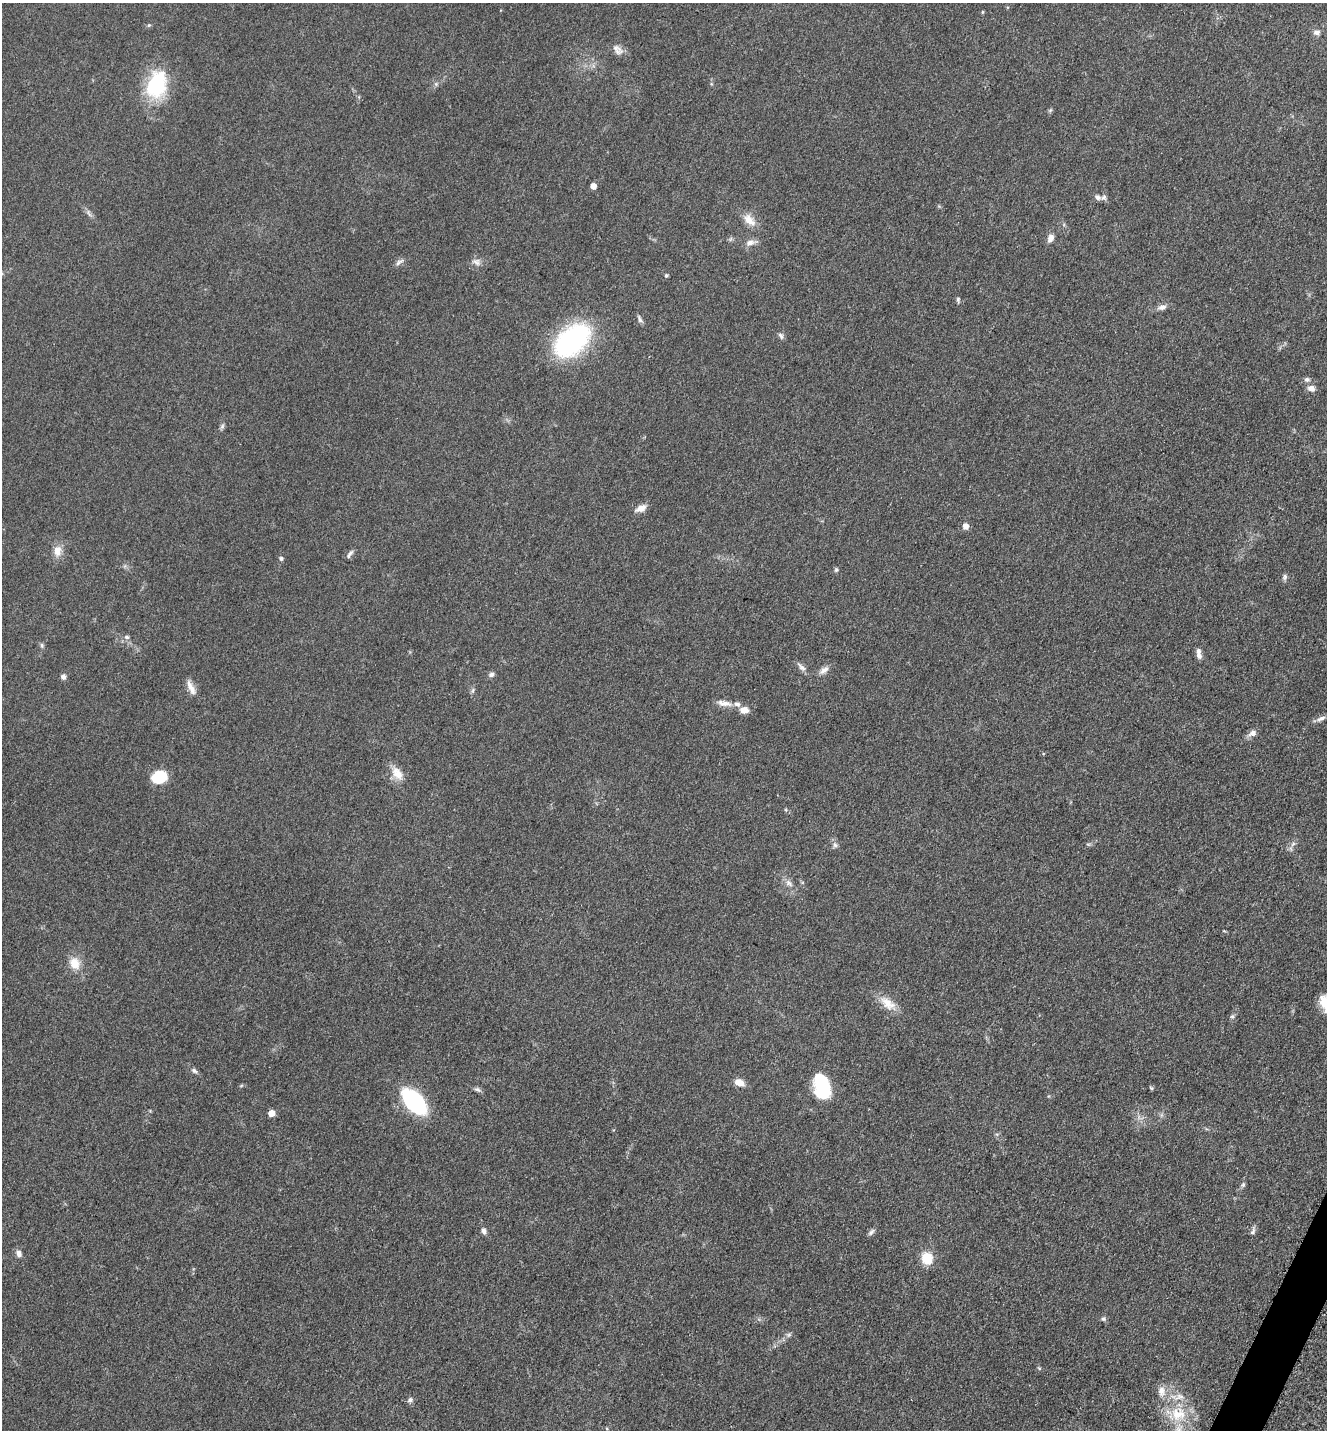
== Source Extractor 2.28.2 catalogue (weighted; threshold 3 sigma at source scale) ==
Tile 6 of 4 x 4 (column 2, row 2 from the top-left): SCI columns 1623-2947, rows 2900-4327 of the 5806 x 5775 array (HDU 1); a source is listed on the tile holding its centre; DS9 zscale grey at full resolution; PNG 1329 x 1432 px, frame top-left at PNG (2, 3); no overlay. Shown black and unused: <1% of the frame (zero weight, under 3 of 5 exposures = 4% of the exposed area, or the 3 px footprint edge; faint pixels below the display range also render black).
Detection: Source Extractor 2.28.2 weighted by HDU 2 'WHT'; one run over the whole footprint, this tile lists its part. Background 0.0636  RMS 0.006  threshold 0.0271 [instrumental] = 3 sigma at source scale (4.5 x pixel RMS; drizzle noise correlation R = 1.50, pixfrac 1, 0.05/0.05 arcsec/px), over >= 5 px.
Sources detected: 76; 4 inside a brighter listed object's ellipse — not listed separately; the other 72 listed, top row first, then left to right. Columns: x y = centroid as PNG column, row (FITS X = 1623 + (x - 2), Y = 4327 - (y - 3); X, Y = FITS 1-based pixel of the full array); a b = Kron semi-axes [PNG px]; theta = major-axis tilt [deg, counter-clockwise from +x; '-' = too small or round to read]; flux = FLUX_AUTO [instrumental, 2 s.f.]
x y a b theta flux
982 12 5 3 - 0.56
149 25 6 4 43 0.76
1316 32 9 7 10 2.2
618 50 17 10 -46 4
157 84 37 24 73 36
436 84 6 4 -46 1
593 186 5 4 - 5.5
1098 197 8 6 -34 1.8
89 213 13 4 -62 1.7
749 220 20 11 -45 7
1050 238 12 8 68 3.1
750 243 15 7 10 3.6
399 262 14 5 32 2.1
476 262 13 8 -21 3.2
666 276 4 4 - 0.99
958 299 7 5 -90 1.1
1162 307 13 7 12 2.8
640 319 11 4 -68 1.6
781 336 10 5 -58 1.6
572 340 46 28 42 76
1307 379 7 6 - 1.6
1311 388 9 7 -15 3.5
222 426 8 6 69 1.3
641 508 14 7 25 4.3
965 526 6 6 - 3.8
57 551 15 10 87 5.7
350 554 13 5 54 1.9
281 558 5 5 - 1.2
836 570 6 5 - 0.99
1285 577 9 6 78 1.5
127 637 7 5 -2 1.3
42 645 7 5 -71 1.1
1198 655 10 8 -60 2.5
801 667 15 6 -46 2.7
824 670 15 7 40 3.4
491 674 7 6 - 1.7
63 677 7 6 - 1.9
191 688 22 7 -64 4.7
473 690 7 4 71 1.1
724 703 21 8 -9 5
744 710 11 8 -6 4.5
1321 718 14 6 22 2.6
1253 733 11 7 23 3.2
397 773 21 12 -55 7.6
159 777 13 10 13 25
1293 844 8 4 45 1.6
835 845 9 7 -70 2.1
789 883 12 7 -36 3
75 963 16 12 -62 8.7
1324 1002 18 14 47 10
888 1003 25 12 -40 9.3
1232 1016 6 5 - 1.2
194 1071 8 6 -30 1.6
739 1082 11 7 -25 5.5
822 1086 24 14 -74 37
1151 1088 5 4 - 0.81
477 1089 9 6 -28 1.5
414 1101 19 10 -48 97
271 1113 5 5 - 8.8
1243 1185 7 5 45 1.1
484 1231 8 6 -67 2.1
1253 1231 12 6 67 1.8
871 1232 11 5 45 1.6
19 1253 9 7 -60 2.6
927 1258 10 9 - 16
1103 1319 7 5 22 1.3
789 1335 7 5 31 1.3
1039 1368 5 4 - 0.71
1161 1391 15 10 -84 5.4
410 1400 7 6 - 1.8
1178 1414 24 21 -5 22
607 1429 4 3 - 0.55
Isophote crosses this tile's border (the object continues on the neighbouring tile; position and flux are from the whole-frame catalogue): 2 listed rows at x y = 1324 1002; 1178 1414